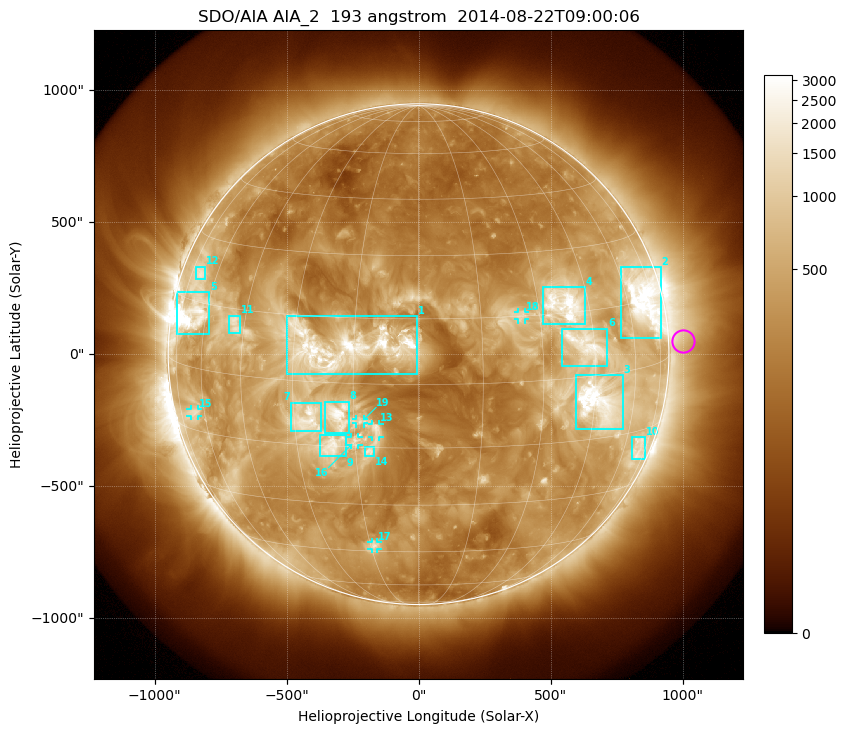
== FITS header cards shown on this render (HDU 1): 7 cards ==
TELESCOP= 'SDO/AIA'
INSTRUME= 'AIA_2'
WAVELNTH=                  193
WAVEUNIT= 'angstrom'
DATE-OBS= '2014-08-22T09:00:06.84'
CTYPE1  = 'HPLN-TAN'
CTYPE2  = 'HPLT-TAN'

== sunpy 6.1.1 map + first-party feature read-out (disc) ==
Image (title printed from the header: SDO/AIA AIA_2  193 angstrom  2014-08-22T09:00:06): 1024 x 1024 px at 2.4 arcsec/px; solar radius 949 arcsec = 395 px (full disc in frame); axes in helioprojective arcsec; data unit not stated in the header (colour bar unlabelled)
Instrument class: DISC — disc imager (sunpy class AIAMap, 193 A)
Bright regions (active regions / flare kernels): reference = the median radial profile (limb darkening/brightening removed); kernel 9 px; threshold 5 sigma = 883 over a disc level ~289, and >= 1.15x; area >= 12 px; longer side >= 9 px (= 22 arcsec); searched inside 0.97 R_sun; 19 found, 19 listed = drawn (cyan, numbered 1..; 6 of them under ~33 arcsec drawn as corner ticks so the feature stays visible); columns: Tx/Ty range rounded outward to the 5 arcsec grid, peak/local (2 s.f.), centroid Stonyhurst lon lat
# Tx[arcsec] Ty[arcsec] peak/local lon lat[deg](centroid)
1 -500..-5 -80..145 8.1 -18 +8
2 765..920 60..330 13 +68 +15
3 595..775 -285..-80 16 +46 -6
4 470..630 115..255 11 +37 +17
5 -920..-795 75..235 21 -67 +12
6 545..715 -45..95 8.9 +42 +7
7 -485..-370 -295..-185 9.1 -26 -9
8 -355..-265 -300..-180 9.6 -19 -8
9 -375..-275 -390..-305 8.1 -21 -15
10 805..860 -400..-315 4.4 +69 -19
11 -720..-675 80..150 5.7 -48 +12
12 -845..-805 280..330 4.8 -69 +21
13 -175..-145 -315..-265 6.2 -10 -11
14 -205..-170 -385..-350 6.3 -12 -16
15 -865..-835 -235..-205 4 -65 -11
16 -255..-225 -345..-315 5.3 -15 -14
17 -180..-155 -740..-710 5.5 -14 -43
18 375..405 130..160 4.7 +25 +15
19 -235..-205 -265..-245 4.4 -13 -9
Off-limb structures (1.02-1.3 R_sun): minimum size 162 px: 3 found; the strongest spans PA ~240..305 deg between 1.02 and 1.3 R_sun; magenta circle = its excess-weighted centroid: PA ~275 deg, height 1.06 R_sun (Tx ~1000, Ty ~50 arcsec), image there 1.8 x the reference